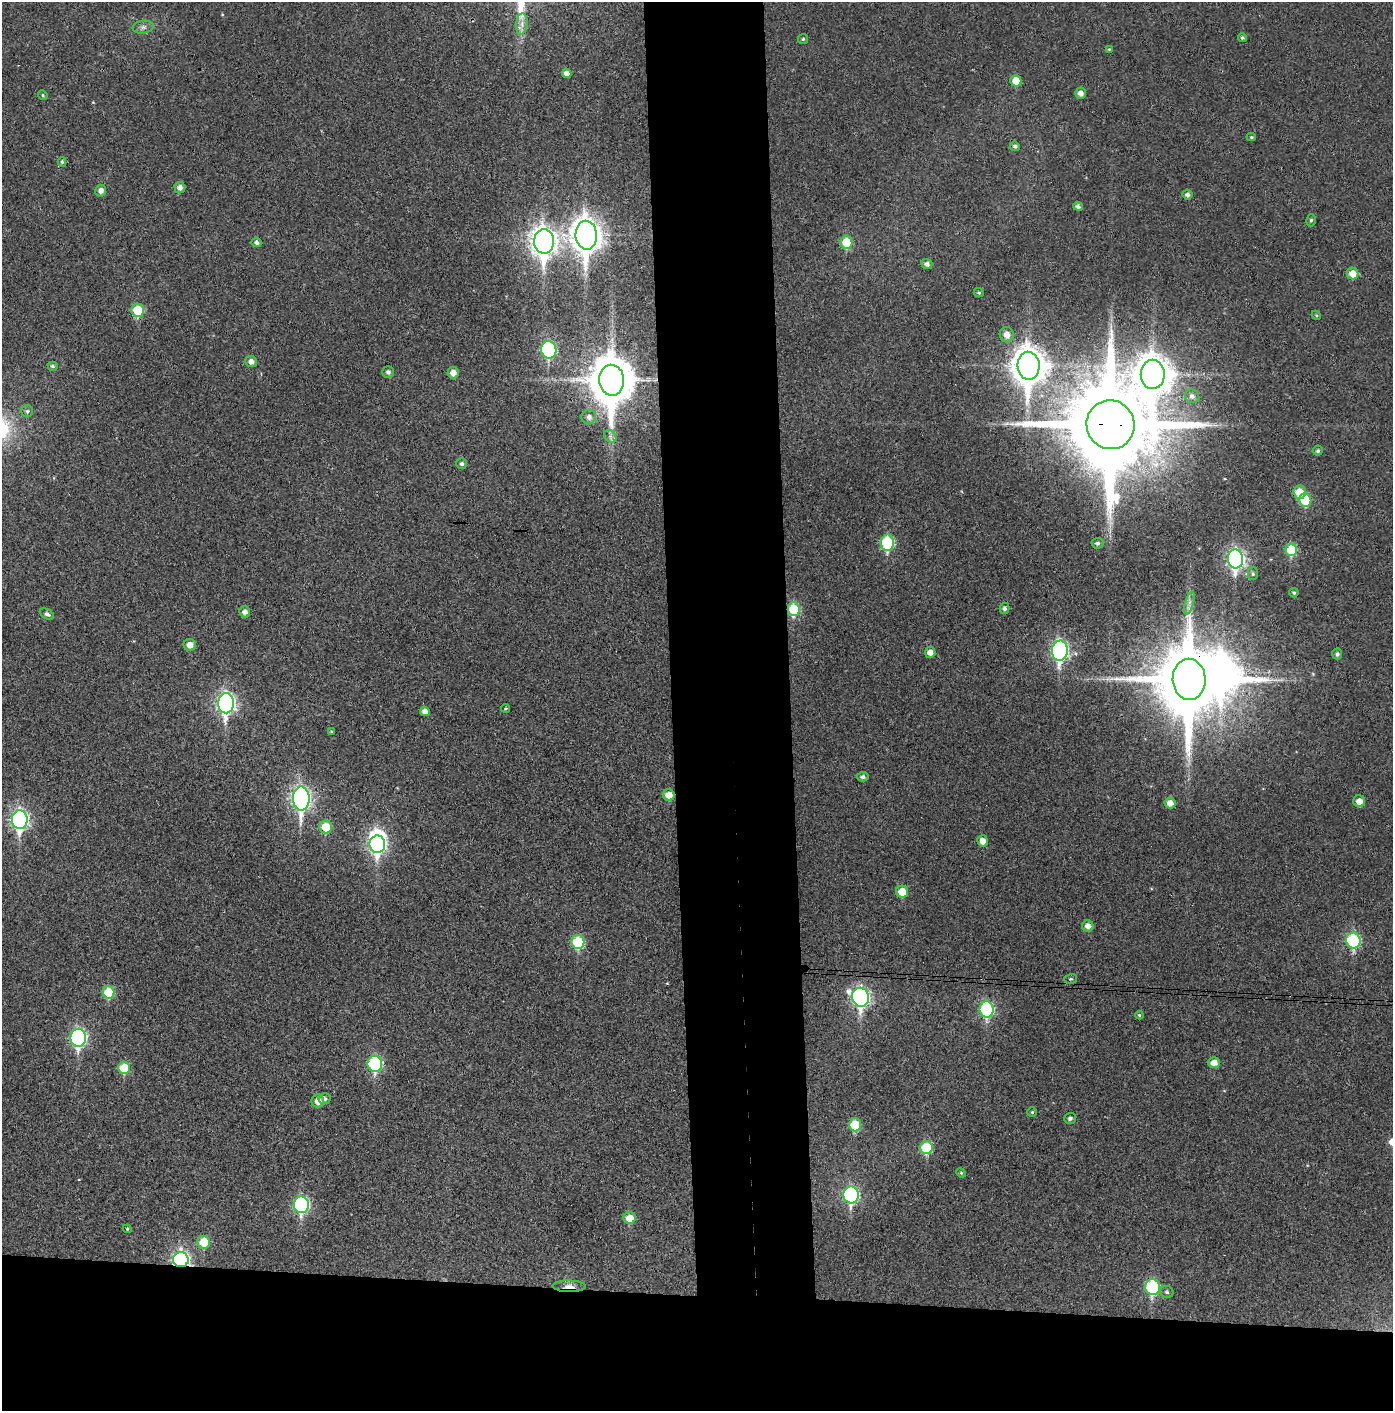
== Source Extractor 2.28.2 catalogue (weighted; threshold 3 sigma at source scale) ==
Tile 8 of 3 x 3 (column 2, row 3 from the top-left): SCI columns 1466-2856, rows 4-1412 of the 4319 x 4236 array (HDU 1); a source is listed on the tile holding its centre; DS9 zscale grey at full resolution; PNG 1395 x 1413 px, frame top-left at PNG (2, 2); each listed source drawn as its Kron ellipse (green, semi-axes under 4 px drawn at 4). Shown black and unused: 16% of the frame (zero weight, under 3 of 4 exposures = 6% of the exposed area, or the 3 px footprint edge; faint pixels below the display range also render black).
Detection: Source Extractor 2.28.2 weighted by HDU 2 'WHT'; one run over the whole footprint, this tile lists its part. Background 0.0357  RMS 0.0051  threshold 0.023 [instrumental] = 3 sigma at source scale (4.5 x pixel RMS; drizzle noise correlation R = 1.50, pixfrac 1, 0.05/0.05 arcsec/px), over >= 5 px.
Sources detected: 105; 1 too faint to see at this stretch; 2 inside a brighter object's white glare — neither listed nor drawn; the other 102 listed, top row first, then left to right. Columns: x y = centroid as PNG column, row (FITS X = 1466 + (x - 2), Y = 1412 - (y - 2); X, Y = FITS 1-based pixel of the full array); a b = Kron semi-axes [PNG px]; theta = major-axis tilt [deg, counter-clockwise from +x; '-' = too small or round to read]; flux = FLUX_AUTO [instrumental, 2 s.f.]
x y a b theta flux
522 24 11 5 84 2.5
143 27 10 6 7 1.9
1242 38 4 4 - 1.2
803 39 5 5 - 0.69
1109 49 4 3 - 0.43
567 73 5 4 - 2.5
1016 81 6 5 - 7.5
1080 93 5 5 - 2.9
43 95 5 4 - 0.6
1251 137 4 4 - 0.62
1015 146 5 4 - 1.3
62 162 5 4 - 0.81
180 188 5 5 - 2.5
101 191 6 5 - 2.8
1187 195 5 5 - 1.7
1078 206 5 4 - 1.4
1311 220 6 4 75 0.92
586 235 14 10 -87 710
544 241 12 10 -87 540
256 242 5 4 - 1.5
846 242 7 6 - 15
927 264 5 5 - 2
1353 273 6 5 - 6.2
979 292 5 4 - 0.71
138 310 7 6 - 20
1316 315 5 4 - 0.56
1007 335 8 7 - 4.2
549 350 8 7 - 51
251 362 6 5 - 2.7
53 366 5 4 - 1
1029 366 14 11 -87 1000
388 372 6 5 - 1.7
453 373 5 5 - 3.8
1153 374 14 12 -89 1100
612 380 15 12 -87 2100
1192 396 7 6 - 2.1
27 411 6 6 - 0.93
589 417 7 7 - 2.2
1110 425 24 24 - 11000
610 436 7 5 -46 1.3
1318 451 5 5 - 1
462 464 5 5 - 1.2
1299 492 6 6 - 12
1305 500 7 6 - 17
887 543 8 6 -89 40
1097 543 6 5 - 1.3
1291 550 6 6 - 21
1235 559 9 7 -87 170
1253 574 6 5 - 0.88
1294 593 5 4 - 0.99
1189 603 12 4 75 2
1004 608 5 5 - 1.4
794 609 7 6 - 29
245 612 5 5 - 2.4
47 614 8 5 -31 1.5
190 645 6 6 - 3.8
1060 651 10 8 86 140
930 652 5 5 - 3.6
1337 654 5 5 - 1.4
1189 679 20 16 -87 5400
226 703 10 8 -89 190
505 708 4 4 - 0.65
425 711 5 4 - 2.6
331 731 3 3 - 0.46
863 777 6 5 - 1.5
669 795 6 5 - 6.1
301 798 12 8 -89 180
1359 801 6 6 - 4.1
1170 803 5 5 - 4
20 820 9 8 - 170
326 827 6 6 - 14
982 841 5 5 - 3.8
377 844 9 8 - 140
902 892 6 6 - 9.7
1088 926 5 5 - 3.2
1353 940 8 7 - 51
578 942 7 6 - 31
1071 979 6 5 - 0.77
109 992 6 6 - 19
861 997 9 8 - 150
987 1009 8 7 - 57
1139 1015 4 4 - 0.66
78 1038 9 7 -88 110
1214 1063 6 5 - 4.3
375 1064 8 7 - 57
124 1068 6 6 - 15
324 1099 6 5 - 1.5
318 1101 6 6 - 4.8
1032 1112 4 4 - 0.68
1070 1118 6 5 - 1.6
855 1125 6 6 - 19
926 1148 6 6 - 24
961 1173 5 4 - 0.64
851 1195 8 7 - 85
301 1205 8 7 - 85
630 1218 6 6 - 7.7
127 1229 4 4 - 0.56
204 1242 6 6 - 14
181 1260 8 7 - 140
569 1286 16 6 -1 3.4
1152 1287 8 7 - 53
1167 1292 7 6 - 1.1
Overlapping masked pixels (flux is a lower limit): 6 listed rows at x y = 612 380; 1110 425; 794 609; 1189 679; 181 1260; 569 1286